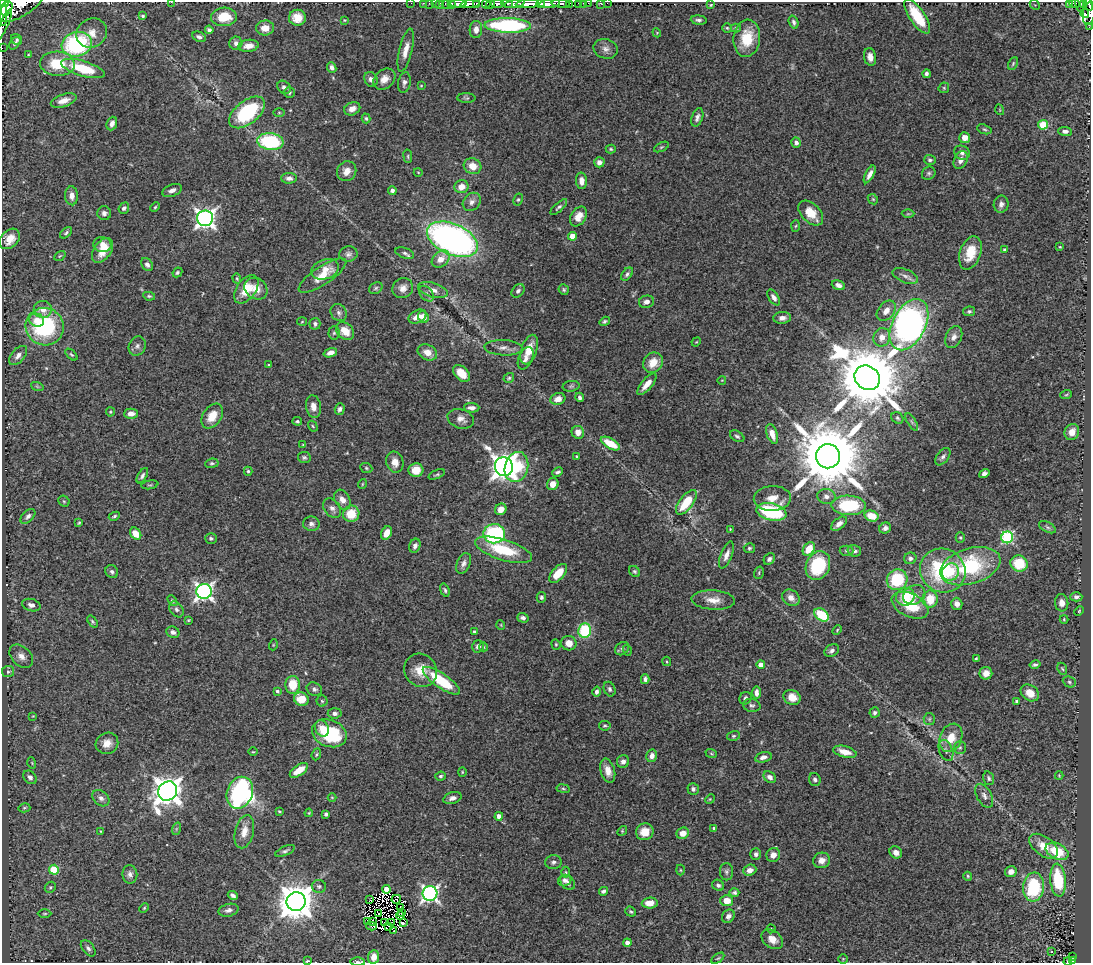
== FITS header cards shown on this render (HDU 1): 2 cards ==
NAXIS1  =                 1089
NAXIS2  =                  961

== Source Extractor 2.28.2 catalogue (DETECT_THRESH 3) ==
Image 1089 x 961 px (HDU 1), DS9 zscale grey, 1 PNG px = 1 image px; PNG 1093 x 965 px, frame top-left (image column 1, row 961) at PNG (2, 2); each listed source drawn as its Kron ellipse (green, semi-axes under 4 px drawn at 4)
Background 0.736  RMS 0.026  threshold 0.0783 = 3 sigma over >= 5 px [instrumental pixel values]
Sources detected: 456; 8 with non-positive FLUX_AUTO (blend fragments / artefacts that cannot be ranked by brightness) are neither listed nor drawn; the other 448 listed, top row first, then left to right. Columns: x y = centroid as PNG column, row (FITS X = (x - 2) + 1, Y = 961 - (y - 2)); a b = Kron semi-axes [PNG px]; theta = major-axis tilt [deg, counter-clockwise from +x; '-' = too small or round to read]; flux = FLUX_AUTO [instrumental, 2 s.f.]
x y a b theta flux
171 2 3 2 - 4.3
4 3 5 3 - 490
411 3 2 2 - 16
423 3 2 2 - 18
429 3 2 2 - 19
436 3 3 2 - 42
477 3 3 3 - 190
497 3 7 3 0 640
507 3 6 3 -9 450
540 3 4 3 - 450
561 3 9 3 -5 480
569 3 3 3 - 87
579 3 3 3 - 54
583 3 2 2 - 13
588 3 2 2 - 16
600 3 3 2 - 12
607 3 2 2 - 6.8
1074 3 6 3 -21 160
21 4 27 12 33 1600
440 4 3 2 - 35
445 4 3 2 - 30
451 4 3 3 - 46
458 4 8 4 0 1000
470 4 9 3 9 1300
486 4 4 4 - 120
490 4 4 3 - 160
515 4 10 4 11 710
527 4 11 4 4 2000
550 4 10 3 5 830
1069 4 3 3 - 62
1080 4 8 3 -81 150
1084 4 3 3 - 36
1089 4 6 4 -74 230
711 5 4 3 - 1.6
1035 5 6 4 -44 2.3
7 9 8 5 62 910
3 10 16 4 -85 1300
1085 14 4 3 - 83
1089 14 11 6 84 120
143 16 3 3 - 2.5
917 16 20 7 -56 66
224 17 13 9 3 41
297 18 8 8 - 23
344 20 3 3 - 1.6
699 20 8 4 -6 5
794 22 7 4 -71 4.5
3 25 18 4 64 330
508 25 23 7 -1 250
1089 27 3 2 - 2
265 28 9 7 5 18
727 28 5 5 - 2.4
736 28 5 4 - 2.7
476 29 8 6 87 11
209 30 4 3 - 4.4
92 33 16 14 33 21
657 33 4 3 - 1.5
199 37 7 5 -25 5.2
747 38 19 13 83 47
17 40 6 5 - 2.9
15 43 7 4 54 4.2
236 43 6 6 - 7.4
77 44 15 12 15 210
248 46 10 6 8 14
2 48 2 2 - 4.6
606 49 12 9 -16 9.9
406 50 22 6 76 18
28 55 3 2 - 1.6
870 57 9 6 -78 11
1013 63 7 4 64 2.4
57 64 17 12 -4 51
332 67 5 4 - 6.5
83 69 23 7 -16 67
926 74 4 3 - 4
371 79 8 6 -62 8
384 79 12 9 40 16
404 83 10 6 79 6.2
421 86 4 2 - 1.2
284 87 7 6 - 5.5
944 88 6 5 - 2.4
289 93 5 5 - 3.5
466 98 9 5 -2 3
64 101 13 6 19 14
352 109 8 6 23 11
1000 110 5 3 - 1.4
247 112 21 11 39 150
279 112 6 4 0 2
697 117 9 5 70 6.4
366 118 5 3 - 2.7
112 124 7 5 68 8.4
1043 125 5 5 - 74
984 129 7 4 -18 3
1065 131 6 4 -3 6.1
965 138 5 5 - 15
270 141 13 8 -7 150
796 143 5 4 - 7.8
661 147 8 4 27 2.9
611 149 5 4 - 2.4
962 153 8 7 - 6.8
408 156 7 3 -82 2.2
930 160 6 5 - 4.1
961 160 9 6 64 11
599 162 5 5 - 8.2
473 166 9 7 -25 25
347 171 10 9 - 15
418 172 4 3 - 1.3
929 173 7 6 - 3.9
870 174 10 4 63 10
289 178 8 5 0 7.3
581 181 8 5 -86 12
461 187 7 6 - 18
172 190 10 5 22 7.8
392 191 4 4 - 5
72 196 9 6 -87 11
873 199 5 4 - 2.3
518 200 6 4 62 2.5
472 202 10 8 46 8.5
1001 204 9 7 79 7.5
155 207 5 4 - 2.4
559 207 10 4 43 4.1
124 208 6 5 - 5.4
104 213 7 7 - 7
811 213 15 9 -45 31
908 214 6 4 0 2.1
578 217 11 7 56 22
205 218 8 8 - 860
796 226 6 4 86 2.4
66 233 7 4 41 3.8
572 236 4 4 - 21
10 239 11 8 47 19
452 239 27 15 -24 670
102 245 9 7 -5 13
1060 247 4 3 - 1.6
103 250 14 8 55 27
1005 250 4 4 - 4.1
405 253 10 5 -20 4.7
970 253 17 10 70 39
348 254 9 7 11 6.6
60 256 6 4 33 2.1
441 259 10 7 41 19
147 265 7 5 -53 5.5
325 269 14 10 19 18
177 272 5 4 - 2.9
627 274 7 5 51 4.3
322 275 28 9 33 34
905 276 13 6 -22 8
237 278 5 4 - 2.1
838 285 7 4 -20 7
376 288 7 5 30 3.7
403 288 10 9 - 12
246 289 16 9 54 38
256 289 12 10 -37 19
433 290 15 7 -17 13
564 290 5 5 - 3
518 291 7 5 49 4.7
426 294 9 6 -50 5.6
149 296 6 4 -9 2.7
774 298 9 5 -57 7.4
646 302 8 6 15 9
43 309 9 8 - 16
886 311 11 8 53 13
969 311 6 5 - 3.2
339 313 9 7 -52 6.7
417 317 9 6 27 17
423 317 6 5 - 13
782 318 9 6 5 10
37 320 7 6 - 13
605 321 5 4 - 3.3
302 322 5 3 - 1.7
315 324 6 5 - 4.1
909 325 27 16 63 720
45 327 19 18 - 180
345 331 10 7 -43 24
334 333 7 5 87 3.5
882 337 9 8 - 16
954 337 11 8 65 9.3
696 342 5 4 - 1.6
137 346 10 8 62 6.1
503 348 19 7 -3 12
529 350 15 7 71 30
427 352 10 7 -28 17
330 353 7 4 18 9.3
71 355 7 4 -44 2.7
18 356 11 6 49 8.8
526 358 12 7 65 9.6
653 363 11 9 49 26
269 365 3 2 - 1.8
462 373 10 6 -45 26
509 378 5 4 - 3
867 378 13 11 -42 19000
722 380 4 3 - 1.1
647 384 13 5 49 18
37 386 6 4 -19 2
571 386 8 5 8 3.5
1066 395 6 3 19 2.2
580 397 4 4 - 4.3
558 399 7 6 - 14
313 406 11 7 -81 13
472 408 7 4 -2 8
340 409 5 5 - 5.7
110 412 4 4 - 2
131 414 7 5 2 11
212 416 13 9 56 29
897 418 6 5 - 3.2
461 419 13 9 -17 12
297 421 4 4 - 3
912 422 10 3 -58 3.5
313 426 6 4 -60 2.1
578 432 6 6 - 15
1072 432 8 7 - 16
772 434 10 5 -71 14
737 436 8 5 -31 3.6
610 443 11 5 -29 37
303 445 4 3 - 1.8
577 456 3 3 - 1.7
828 456 12 12 - 20000
304 457 6 5 - 3.7
943 457 10 5 52 5.4
395 462 11 8 -75 14
212 463 6 4 7 3.3
504 467 9 9 - 1800
516 467 15 11 75 77
366 468 6 5 - 2.5
416 470 7 7 - 28
248 471 4 4 - 2.8
558 472 6 4 24 4.6
437 474 9 4 22 3
984 474 5 4 - 5.5
142 476 8 4 59 4.8
362 484 5 3 - 1.5
553 484 6 5 - 17
150 485 8 2 10 2
826 496 9 7 -12 8.5
772 498 18 12 3 26
342 500 11 7 -60 13
64 501 6 5 - 2.5
686 502 15 6 52 54
848 505 17 10 -2 110
332 508 11 7 -52 8.3
501 509 6 5 - 16
771 512 15 8 -13 190
351 514 8 8 - 39
28 516 9 5 45 5.6
114 516 6 4 26 2.9
871 516 7 5 -16 34
79 523 4 3 - 1.9
311 524 8 7 - 7.1
839 524 9 5 39 10
1047 527 9 5 -27 4.5
885 528 6 5 - 6.3
730 529 3 3 - 1.2
387 533 7 5 62 15
136 534 7 5 -52 24
494 534 11 9 6 190
960 537 5 4 - 2.2
1007 537 6 5 - 210
211 538 6 5 - 4
415 546 7 5 67 6.7
749 548 5 5 - 3.2
809 549 7 5 53 32
503 550 29 10 -17 84
847 551 7 5 1 3.2
854 551 7 5 -13 5.4
726 555 14 5 69 11
910 558 6 6 - 5.2
769 559 6 5 - 5.5
464 563 11 6 66 7.6
1019 564 9 8 - 52
818 566 15 11 65 110
970 566 31 17 17 160
634 571 6 5 - 3.1
943 571 23 21 -29 150
112 572 7 6 - 5.1
951 572 9 8 - 16
558 573 11 6 48 36
759 573 6 4 73 2.4
897 580 11 10 - 91
445 590 7 4 -71 3.6
204 591 7 7 - 670
914 595 11 9 26 17
541 597 5 4 - 3.4
905 597 9 8 - 38
1076 597 6 4 0 6.2
791 598 9 7 -38 12
930 599 8 7 - 41
713 600 22 9 -3 21
172 601 6 4 -50 2.7
1062 603 8 6 -84 10
957 604 6 5 - 9.4
31 605 9 6 -15 8
910 605 19 11 -26 63
176 609 8 6 -57 5.6
1079 611 5 3 - 1.7
822 615 8 5 -37 70
523 618 6 4 -17 4.7
1064 619 4 4 - 1.8
188 620 4 4 - 1.7
92 621 7 4 -54 2.6
501 625 5 3 - 1.4
837 630 5 3 - 1.8
474 631 3 3 - 2.5
585 631 7 6 - 91
173 632 6 5 - 6.4
569 643 7 7 - 16
556 644 5 4 - 2.3
273 645 5 3 - 1.5
478 646 6 5 - 6.7
484 647 4 3 - 1.4
622 649 8 6 39 4.1
627 650 5 3 - 1.6
832 651 8 5 31 6.4
21 656 14 9 -45 13
976 658 3 3 - 1.9
667 661 5 3 - 1.7
761 665 4 4 - 16
1035 665 5 3 - 3.8
1062 669 6 4 -66 2.6
421 670 17 15 -50 32
8 672 6 5 - 3.4
986 673 6 6 - 11
645 679 5 4 - 5.5
441 681 22 7 -35 86
1069 682 7 5 -24 3.4
293 685 9 7 -88 36
314 689 8 6 -24 5.1
610 689 7 5 -67 4.5
277 691 3 3 - 3.9
596 692 5 4 - 5
756 693 6 3 -89 7.1
1030 693 10 7 -35 20
792 697 9 7 -25 21
745 698 6 6 - 5.8
301 699 7 6 - 36
322 701 5 5 - 2.7
1017 701 4 3 - 5.7
752 705 9 6 -13 5
335 713 7 5 5 5.5
875 713 5 5 - 4.2
33 716 4 4 - 1.6
929 719 6 5 - 3.4
605 726 6 5 - 2.6
322 728 8 6 -65 15
329 733 18 13 -21 120
733 736 6 5 - 2.9
951 738 15 11 67 32
107 743 11 10 - 17
960 747 6 5 - 3.6
946 750 11 6 -69 6.2
253 752 5 3 - 1.6
845 752 12 5 -14 20
711 753 6 4 -20 2.4
316 754 6 4 69 2.6
652 756 6 5 - 10
763 757 8 5 16 8.5
623 761 6 6 - 6.7
32 763 6 3 -72 1.8
299 770 10 5 35 25
608 771 12 7 -73 18
462 772 4 4 - 1.7
441 776 5 4 - 2.8
1059 776 4 3 - 1.7
30 777 7 5 -46 6.5
770 777 7 5 -38 7.3
989 778 7 5 -74 4.1
815 779 6 5 - 5.3
563 789 7 3 -9 2.5
693 789 6 5 - 5
168 791 10 9 - 2400
240 793 16 13 68 410
984 796 13 7 -61 8.1
332 797 4 3 - 1.4
101 798 9 7 -42 7.1
452 798 9 5 17 8.5
710 799 5 4 - 1.8
24 808 6 4 15 2.6
279 811 4 2 - 2
309 813 4 3 - 1.7
326 814 4 3 - 4.3
499 816 4 4 - 13
714 828 3 3 - 3.3
176 829 6 4 72 2.7
101 831 3 3 - 1.3
622 831 5 4 - 2
244 832 17 9 76 19
645 832 9 8 - 24
683 833 6 5 - 17
1044 846 16 9 -36 28
285 851 10 4 24 4.6
1057 851 12 7 -27 56
896 852 7 5 -38 10
756 854 6 5 - 4.7
773 855 7 6 - 14
822 860 8 7 - 13
553 862 8 7 - 5.5
54 870 5 5 - 74
680 870 5 3 - 1.8
750 870 7 5 21 11
566 872 5 3 - 2.1
726 872 8 6 -89 4.5
1011 872 6 5 - 11
130 874 9 7 -82 7.4
968 876 4 4 - 2.2
565 880 7 5 22 6
1058 880 16 8 -85 93
568 883 8 6 -49 6.6
718 885 6 5 - 5.5
319 886 7 6 - 4
50 887 6 5 - 2.8
1034 887 14 10 84 110
386 889 4 4 - 15
603 891 4 3 - 5.1
734 892 5 4 - 3.5
430 893 7 7 - 580
233 895 5 3 - 5.2
396 899 5 3 - 2.2
370 900 3 2 - 2
296 901 9 9 - 4500
727 901 6 5 - 23
650 903 8 5 4 20
400 907 3 2 - 0.91
144 908 5 3 - 2
229 910 10 6 13 7.1
401 912 2 2 - 2
631 912 5 4 - 3.2
45 914 7 3 0 2.2
379 914 2 2 - 1.7
400 916 4 2 - 0.36
728 916 7 6 - 7.6
372 921 3 2 - 3.8
367 922 4 2 - 0.98
392 922 2 2 - 1.8
384 923 3 2 - 1.8
403 923 4 3 - 4.3
371 926 5 3 - 18
389 926 3 2 - 1.2
771 929 4 4 - 2
394 931 3 2 - 1.3
772 939 12 8 -36 17
627 943 4 4 - 6.4
88 948 9 5 -51 5.9
1052 952 3 2 - 4.8
1072 956 3 2 - 20
374 957 7 5 83 13
718 958 7 3 35 2.2
843 959 5 5 - 1.9
307 961 3 2 - 2.3
1068 961 4 3 - 36
1072 961 4 4 - 55
357 962 7 3 -1 3.4
At the frame edge (FLAGS 8, measured only in part): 38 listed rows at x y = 171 2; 4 3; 411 3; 423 3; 429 3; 436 3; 497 3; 507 3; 540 3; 561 3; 569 3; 579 3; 583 3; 588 3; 600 3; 607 3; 1074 3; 21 4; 440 4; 445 4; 458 4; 470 4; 486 4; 490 4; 515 4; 527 4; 550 4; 1080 4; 1089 4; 3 10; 1089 14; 3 25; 1089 27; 2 48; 307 961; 1068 961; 1072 961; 357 962
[8 non-positive-flux detections neither listed nor drawn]